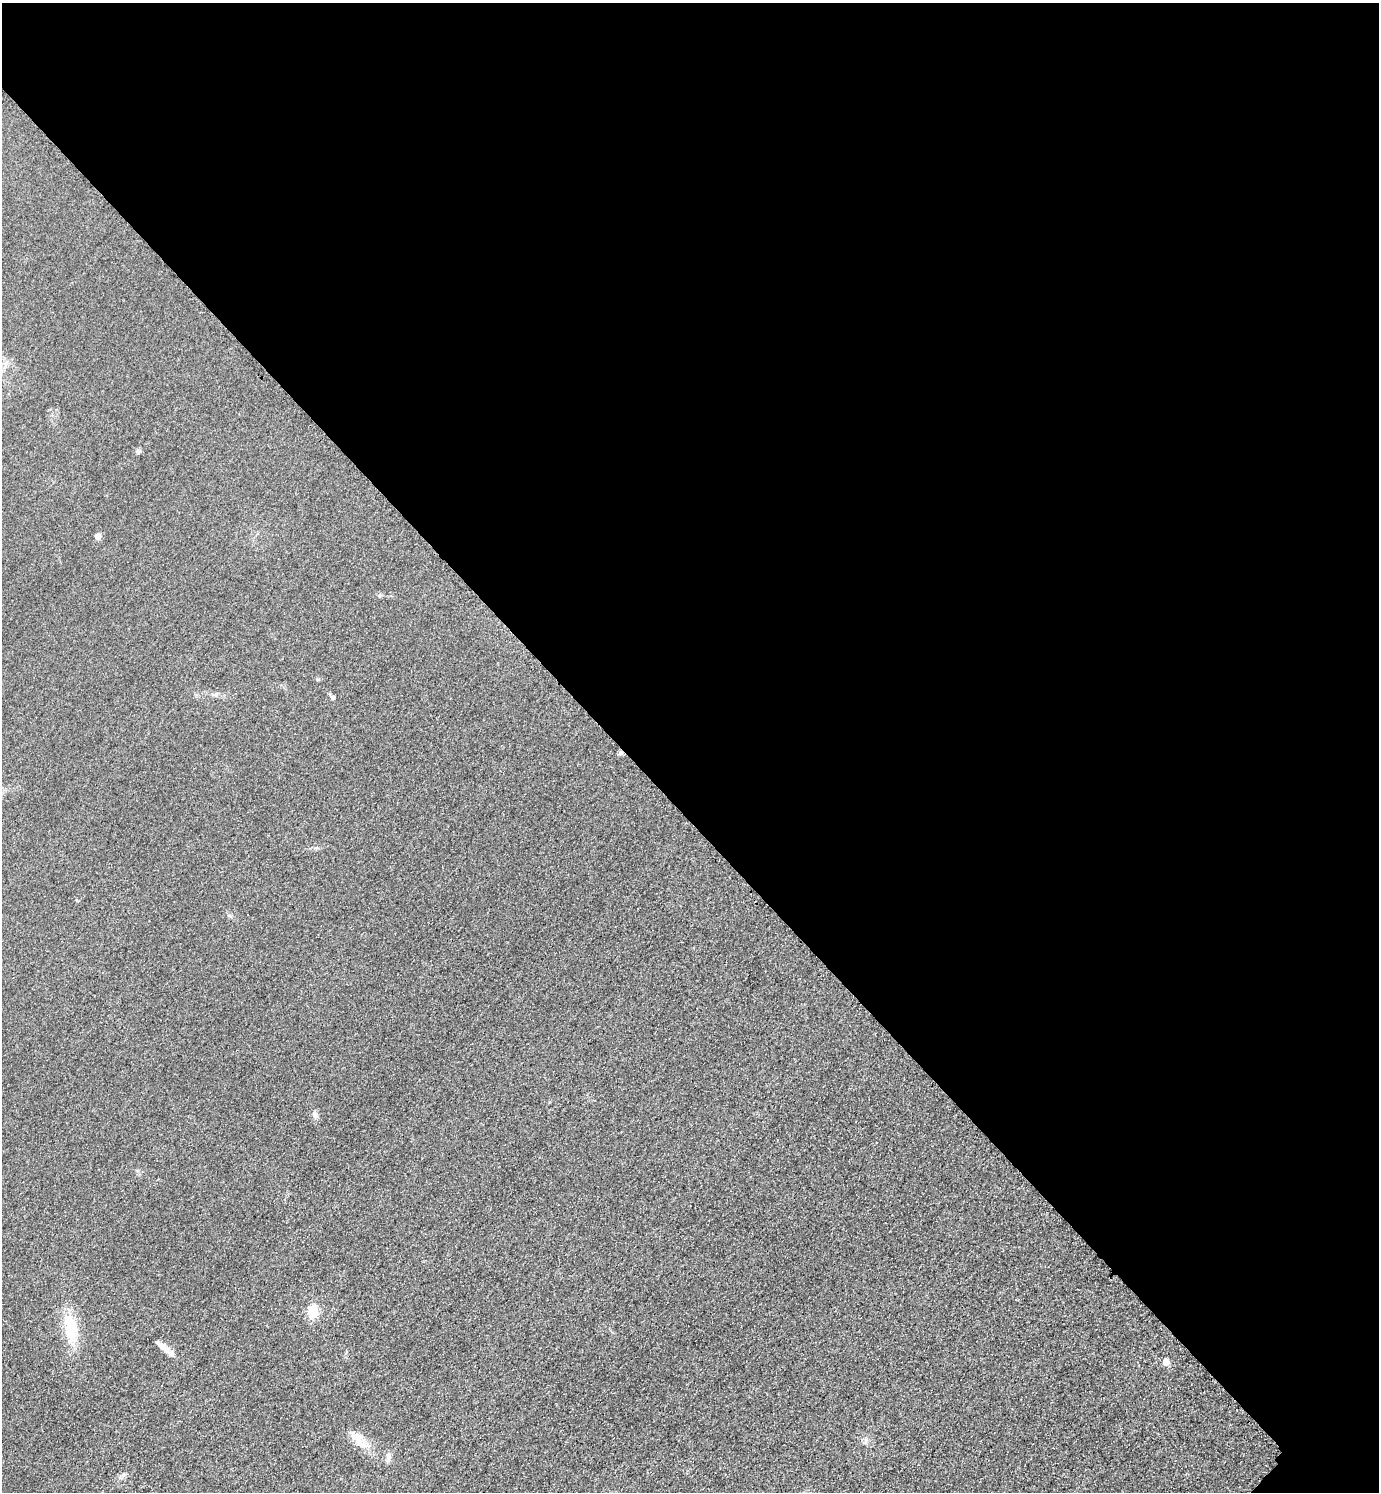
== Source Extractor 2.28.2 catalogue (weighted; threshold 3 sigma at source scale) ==
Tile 3 of 4 x 4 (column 3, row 1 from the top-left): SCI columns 3081-4457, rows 4500-5989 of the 6018 x 6018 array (HDU 1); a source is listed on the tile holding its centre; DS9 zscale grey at full resolution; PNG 1381 x 1494 px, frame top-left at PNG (2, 3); no overlay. Shown black and unused: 55% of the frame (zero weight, under 3 of 4 exposures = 3% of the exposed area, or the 3 px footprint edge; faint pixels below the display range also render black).
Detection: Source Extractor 2.28.2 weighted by HDU 2 'WHT'; one run over the whole footprint, this tile lists its part. Background 0.0749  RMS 0.017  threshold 0.0778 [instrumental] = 3 sigma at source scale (4.5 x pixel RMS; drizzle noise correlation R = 1.50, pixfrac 1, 0.05/0.05 arcsec/px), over >= 5 px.
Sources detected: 12; all 12 listed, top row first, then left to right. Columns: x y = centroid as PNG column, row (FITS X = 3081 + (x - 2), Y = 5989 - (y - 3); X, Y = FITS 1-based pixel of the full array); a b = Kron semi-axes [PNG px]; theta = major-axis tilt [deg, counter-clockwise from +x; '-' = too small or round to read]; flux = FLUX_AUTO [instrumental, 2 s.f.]
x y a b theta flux
138 451 7 5 45 3.3
98 536 7 6 - 8
317 679 6 3 -19 1.9
332 697 5 4 - 4.5
620 753 6 5 - 3.5
315 1115 9 7 -60 6.5
313 1311 15 10 83 29
70 1327 36 16 -83 56
164 1347 21 7 -41 15
1166 1362 5 5 - 19
358 1438 16 9 77 15
388 1456 10 6 83 6.7
Overlapping masked pixels (flux is a lower limit): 1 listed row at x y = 620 753